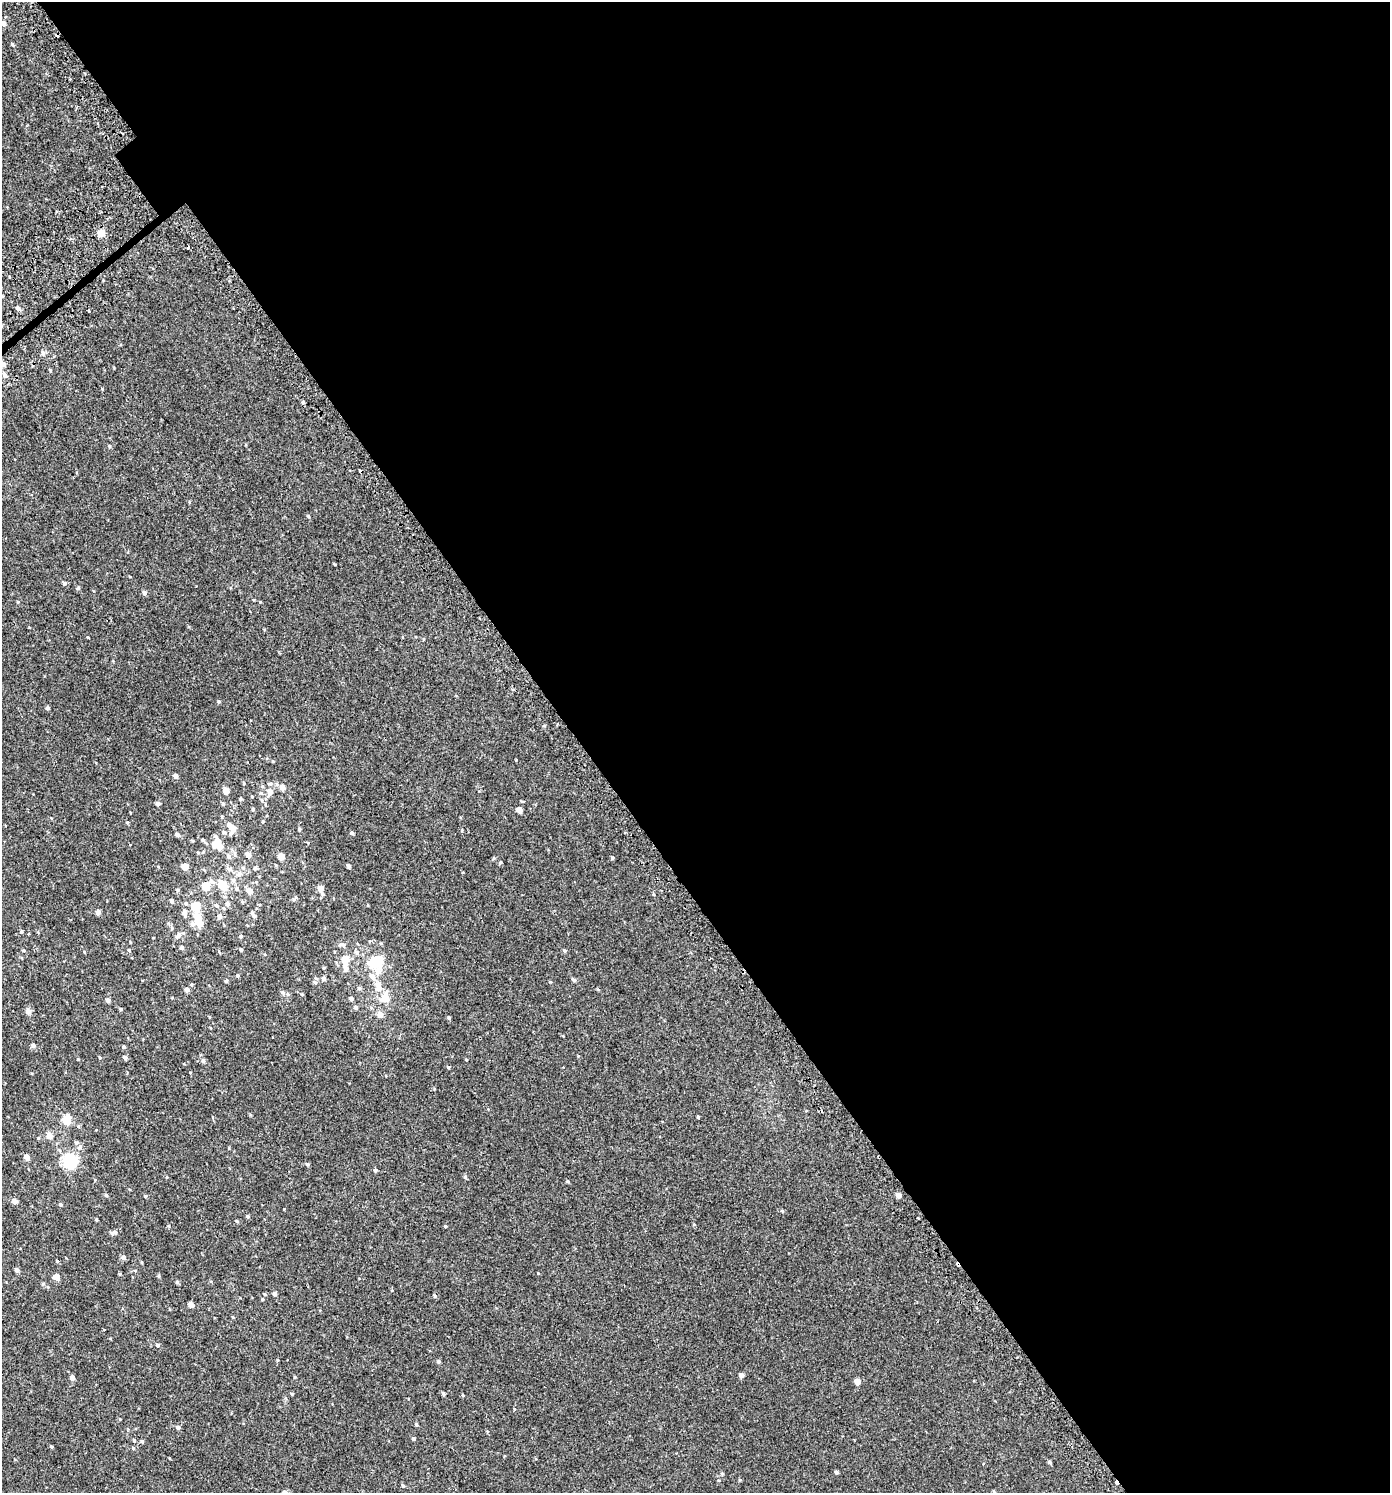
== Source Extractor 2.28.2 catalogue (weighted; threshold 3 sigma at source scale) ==
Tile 8 of 4 x 4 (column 4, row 2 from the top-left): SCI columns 4423-5810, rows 3040-4530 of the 6007 x 6069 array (HDU 1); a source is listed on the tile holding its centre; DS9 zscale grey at full resolution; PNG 1392 x 1495 px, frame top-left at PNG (2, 2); no overlay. Shown black and unused: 58% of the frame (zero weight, under 2 of 3 exposures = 3% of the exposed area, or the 3 px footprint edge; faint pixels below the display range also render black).
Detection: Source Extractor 2.28.2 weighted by HDU 2 'WHT'; one run over the whole footprint, this tile lists its part. Background 0.00218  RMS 0.0058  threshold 0.0262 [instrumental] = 3 sigma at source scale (4.5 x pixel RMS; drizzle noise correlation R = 1.50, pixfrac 1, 0.0396/0.0396 arcsec/px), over >= 5 px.
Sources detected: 179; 2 inside a brighter object's white glare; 4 cosmic-ray / hot-pixel residue — not listed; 5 inside a brighter listed object's ellipse — not listed separately; the other 168 listed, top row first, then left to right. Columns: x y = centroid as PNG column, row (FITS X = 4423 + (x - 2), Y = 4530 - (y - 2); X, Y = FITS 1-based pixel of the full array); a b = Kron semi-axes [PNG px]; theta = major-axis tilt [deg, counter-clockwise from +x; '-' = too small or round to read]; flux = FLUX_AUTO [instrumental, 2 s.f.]
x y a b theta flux
3 23 7 6 - 2.2
12 44 4 4 - 0.61
101 233 5 5 - 7.9
18 309 5 4 - 1.9
89 311 3 2 - 0.61
43 353 6 5 - 1.3
4 364 6 5 - 1.6
50 370 5 3 - 0.51
5 375 6 5 - 1.8
303 402 4 4 - 0.83
109 446 4 4 - 0.66
308 516 4 4 - 0.54
65 583 5 4 - 1
78 588 6 4 23 0.67
144 593 5 5 - 1.4
88 637 3 3 - 2
219 701 4 4 - 0.63
48 708 4 4 - 1.1
516 760 3 3 - 1.4
175 776 5 4 - 1.9
277 784 6 5 - 1
282 788 5 4 - 3.8
226 791 5 4 - 5
270 792 10 7 75 3.1
240 799 4 4 - 0.59
262 800 5 3 - 0.72
223 803 5 4 - 0.76
158 804 5 5 - 1.5
253 809 4 4 - 0.57
519 810 4 4 - 3.1
263 821 4 3 - 0.5
127 822 4 4 - 0.57
229 824 6 5 - 1.6
233 828 6 5 - 4.1
299 829 4 3 - 0.65
224 832 5 5 - 0.83
352 833 4 3 - 0.93
177 834 5 4 - 1.8
230 834 6 5 - 1.1
203 840 6 5 - 0.89
218 844 12 9 -36 11
248 855 6 5 - 2.5
229 856 6 5 - 1.6
281 857 4 4 - 7
612 858 4 4 - 0.59
500 863 5 3 - 0.5
185 866 4 4 - 6.2
348 866 4 4 - 1.1
255 868 5 4 - 0.95
229 869 12 5 -27 1.7
239 874 9 7 39 2.2
233 880 7 6 - 1.5
212 882 8 6 -25 1.9
222 885 7 5 -45 18
206 886 5 5 - 16
237 888 6 5 - 0.97
321 888 5 4 - 3.9
178 890 5 4 - 0.77
249 891 5 5 - 4.2
322 894 6 4 -55 0.76
172 901 6 4 -55 1.1
186 903 5 4 - 0.74
228 904 6 5 - 1.7
216 905 6 5 - 1.4
196 906 8 6 -73 15
98 912 4 4 - 2.9
184 912 8 7 - 2.1
220 916 6 6 - 1.6
254 916 8 5 -48 1.4
198 918 5 5 - 7.8
193 924 7 5 45 1.8
21 932 4 3 - 0.53
178 935 10 6 43 1.8
241 936 5 4 - 0.88
343 945 8 6 -24 1.6
181 947 4 4 - 1.4
129 950 4 4 - 0.58
241 950 4 3 - 0.78
564 951 5 4 - 0.72
356 952 7 6 - 1.4
345 959 6 5 - 7.7
373 962 12 11 - 12
324 968 4 3 - 0.54
346 969 6 6 - 1.6
237 976 4 4 - 0.8
372 976 9 7 -61 3.2
324 978 5 5 - 1.5
573 980 9 4 -44 0.93
226 981 4 4 - 1.1
315 982 6 5 - 1.1
359 988 6 5 - 0.95
379 989 10 9 - 4.2
187 990 5 5 - 2.1
283 993 6 5 - 1
385 998 8 7 - 8.1
351 999 5 5 - 1.1
108 1000 4 4 - 1.8
355 1007 5 5 - 1.1
121 1009 4 4 - 0.58
28 1011 7 6 - 2.2
380 1014 6 6 - 3.2
449 1018 4 4 - 0.69
33 1045 5 5 - 1.4
124 1047 5 5 - 0.74
100 1058 4 3 - 0.44
125 1058 4 4 - 1.8
203 1061 5 5 - 1.3
448 1067 4 4 - 0.73
698 1117 3 3 - 0.54
66 1120 6 5 - 14
78 1126 5 4 - 0.63
49 1136 6 5 - 3.4
38 1138 4 3 - 0.48
76 1142 5 4 - 0.78
80 1147 7 6 - 1.6
27 1157 5 4 - 2.8
71 1161 11 11 - 24
308 1164 5 4 - 0.72
375 1170 4 4 - 0.81
167 1177 4 3 - 0.4
465 1177 5 5 - 0.75
568 1181 5 3 - 0.52
106 1195 4 4 - 0.82
898 1195 4 4 - 3.3
145 1196 4 4 - 0.64
15 1201 4 4 - 3.3
60 1205 4 4 - 0.73
284 1209 3 3 - 0.31
782 1211 5 3 - 0.47
248 1216 5 4 - 0.77
96 1220 3 3 - 0.55
237 1221 4 3 - 0.62
445 1226 3 3 - 0.55
113 1233 9 5 11 1.7
123 1257 5 5 - 2
57 1261 4 4 - 0.54
17 1270 5 4 - 1.7
159 1276 5 4 - 0.62
57 1277 9 6 -26 2.3
177 1282 4 4 - 0.85
43 1284 5 5 - 0.7
48 1287 6 3 -71 0.51
275 1293 4 4 - 1.3
265 1294 4 3 - 0.64
435 1296 5 4 - 0.71
191 1305 4 4 - 3.5
233 1317 4 3 - 0.43
157 1345 5 5 - 1.1
439 1361 5 5 - 0.86
741 1375 4 4 - 2
294 1377 5 3 - 0.46
72 1378 4 4 - 2.5
857 1382 5 5 - 3.5
292 1394 4 3 - 0.54
443 1394 5 4 - 0.8
463 1395 4 3 - 0.44
120 1419 3 3 - 0.38
416 1424 5 4 - 0.73
178 1427 5 5 - 1.3
413 1439 4 4 - 0.79
134 1440 4 4 - 0.48
142 1441 5 3 - 0.7
51 1447 4 3 - 0.68
133 1448 5 3 - 0.51
1049 1462 6 4 -28 0.83
836 1472 5 4 - 0.83
722 1473 5 4 - 0.54
1116 1483 3 2 - 20
Overlapping masked pixels (flux is a lower limit): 1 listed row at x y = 1116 1483
Isophote crosses this tile's border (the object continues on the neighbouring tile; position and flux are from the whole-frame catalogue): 1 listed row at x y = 3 23
Unlisted compact peaks at least as high as the median listed source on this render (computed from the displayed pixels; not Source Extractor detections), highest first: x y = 260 602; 538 1273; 169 1226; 78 1059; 740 1480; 550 982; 102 389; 544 726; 462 831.